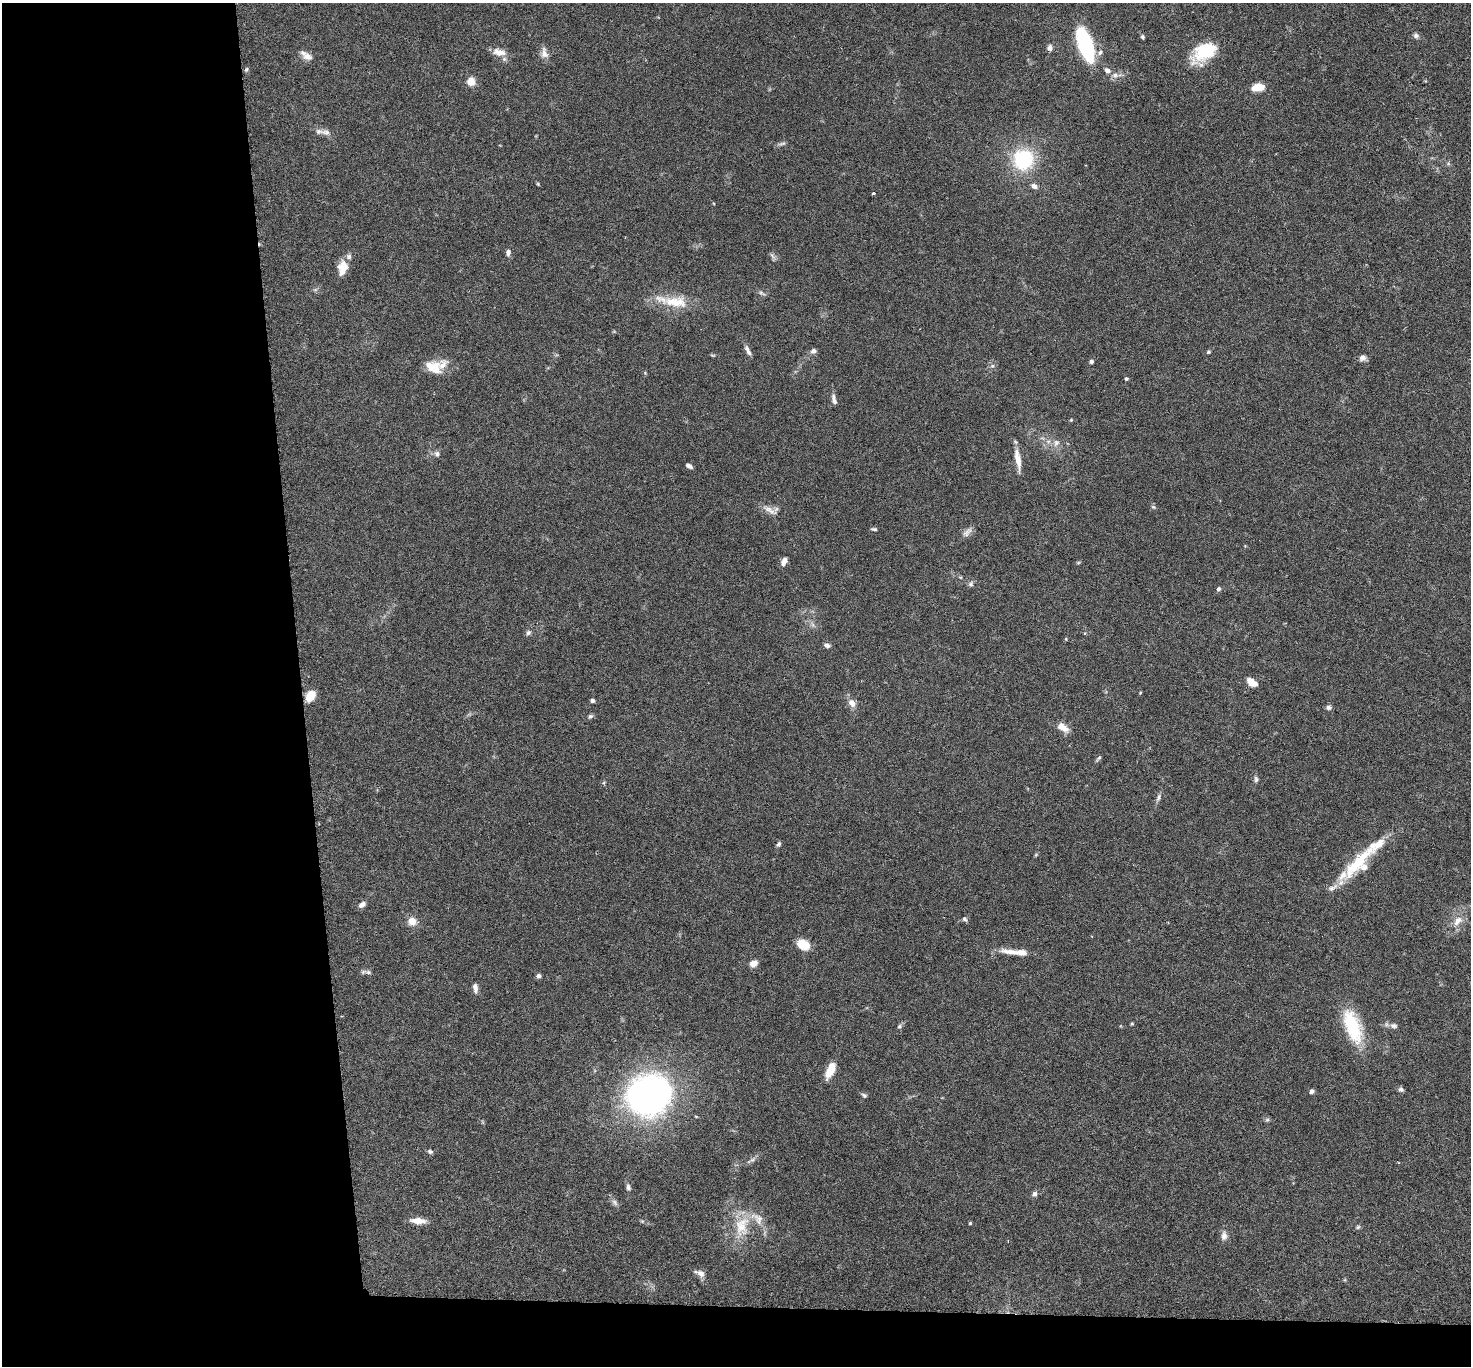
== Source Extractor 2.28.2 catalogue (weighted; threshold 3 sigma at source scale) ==
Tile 7 of 3 x 3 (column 1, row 3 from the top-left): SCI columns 5-1473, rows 166-1529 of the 4415 x 4386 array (HDU 1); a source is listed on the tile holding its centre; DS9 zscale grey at full resolution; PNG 1473 x 1368 px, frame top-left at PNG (2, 3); no overlay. Shown black and unused: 23% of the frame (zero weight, under 3 of 6 exposures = <1% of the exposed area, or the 3 px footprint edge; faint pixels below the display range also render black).
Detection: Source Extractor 2.28.2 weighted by HDU 2 'WHT'; one run over the whole footprint, this tile lists its part. Background 0.0464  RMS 0.0023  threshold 0.00947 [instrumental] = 3 sigma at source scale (4.09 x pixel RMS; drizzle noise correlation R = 1.36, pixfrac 0.8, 0.05/0.05 arcsec/px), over >= 5 px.
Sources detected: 100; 7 inside a brighter listed object's ellipse — not listed separately; the other 93 listed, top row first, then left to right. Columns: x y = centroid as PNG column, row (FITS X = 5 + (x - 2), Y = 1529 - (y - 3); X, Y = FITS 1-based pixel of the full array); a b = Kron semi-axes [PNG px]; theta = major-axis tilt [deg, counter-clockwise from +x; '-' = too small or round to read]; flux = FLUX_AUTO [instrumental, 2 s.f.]
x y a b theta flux
1416 35 7 6 - 0.61
1143 37 5 4 - 0.35
1085 44 24 9 -71 36
1049 48 8 6 90 0.7
499 52 18 9 -7 2.1
1204 52 29 17 35 9.3
544 53 15 9 -80 1.4
1100 53 9 6 51 0.66
307 57 14 9 -23 1.6
246 69 6 4 57 0.33
1107 70 7 6 - 0.89
1115 75 9 7 -10 0.91
471 81 5 5 - 5.6
1258 87 11 6 8 4.3
326 132 15 8 -8 1.2
782 144 12 4 7 0.47
1023 159 22 21 - 14
538 184 5 4 - 0.21
1034 186 8 6 -25 0.9
873 193 4 3 - 0.24
508 253 9 6 89 0.73
773 256 12 3 -45 0.46
342 268 17 11 81 2.7
762 293 12 3 -26 0.48
676 302 35 15 -6 6.4
813 351 7 6 - 0.8
748 352 10 6 -58 0.65
1208 352 5 4 - 0.27
1362 358 8 7 - 0.86
1091 361 4 4 - 0.65
992 366 6 5 - 0.45
433 368 19 12 -32 4.4
1126 379 5 4 - 0.3
834 399 14 5 -74 0.82
1071 420 5 4 - 0.2
1056 443 10 8 63 1.1
437 454 8 7 - 0.68
1018 460 26 6 -80 2.6
689 466 7 4 -31 0.7
1153 507 6 5 - 0.35
768 509 17 8 -23 1.6
874 529 7 4 -10 0.36
967 532 16 7 46 1.1
784 561 10 6 64 1
971 584 8 6 46 0.55
1218 589 5 5 - 0.44
528 632 7 6 - 0.55
827 645 8 5 -22 0.65
1252 682 13 7 -36 1.9
1140 693 4 3 - 0.17
310 696 9 7 56 4.1
592 700 4 4 - 0.53
852 703 10 8 -46 1.5
1328 707 8 6 0 0.59
590 716 7 5 42 0.41
1063 727 15 8 -35 2.1
1099 758 8 4 42 0.38
1256 779 9 5 -90 0.52
1158 798 12 5 69 0.67
779 844 7 5 69 0.44
1357 863 57 14 46 11
362 905 8 6 33 1
965 919 7 6 - 0.47
412 921 9 9 - 2
1458 921 15 9 47 2.2
803 945 13 10 -33 3.8
1021 952 40 7 -5 3.4
754 963 10 7 18 1.2
368 972 7 6 - 0.56
539 976 5 5 - 0.64
475 988 11 6 -82 1
1132 1024 4 4 - 0.23
899 1026 6 6 - 0.41
1353 1026 44 18 -70 11
1394 1026 10 7 -12 0.8
830 1070 20 8 66 3.1
1401 1089 7 6 - 0.51
1311 1091 6 5 - 0.51
864 1095 8 5 -29 0.42
649 1096 30 28 39 120
1267 1120 6 5 - 0.39
430 1151 7 6 - 0.45
752 1160 7 4 18 0.46
628 1187 9 5 -74 0.63
1035 1194 8 6 69 0.62
615 1202 10 6 -46 0.67
418 1221 18 7 -3 2
642 1221 6 4 -43 0.27
970 1223 4 4 - 0.22
742 1226 34 20 76 7.6
1358 1227 6 5 - 0.34
1224 1236 12 8 88 1.1
700 1273 15 8 -23 1.2